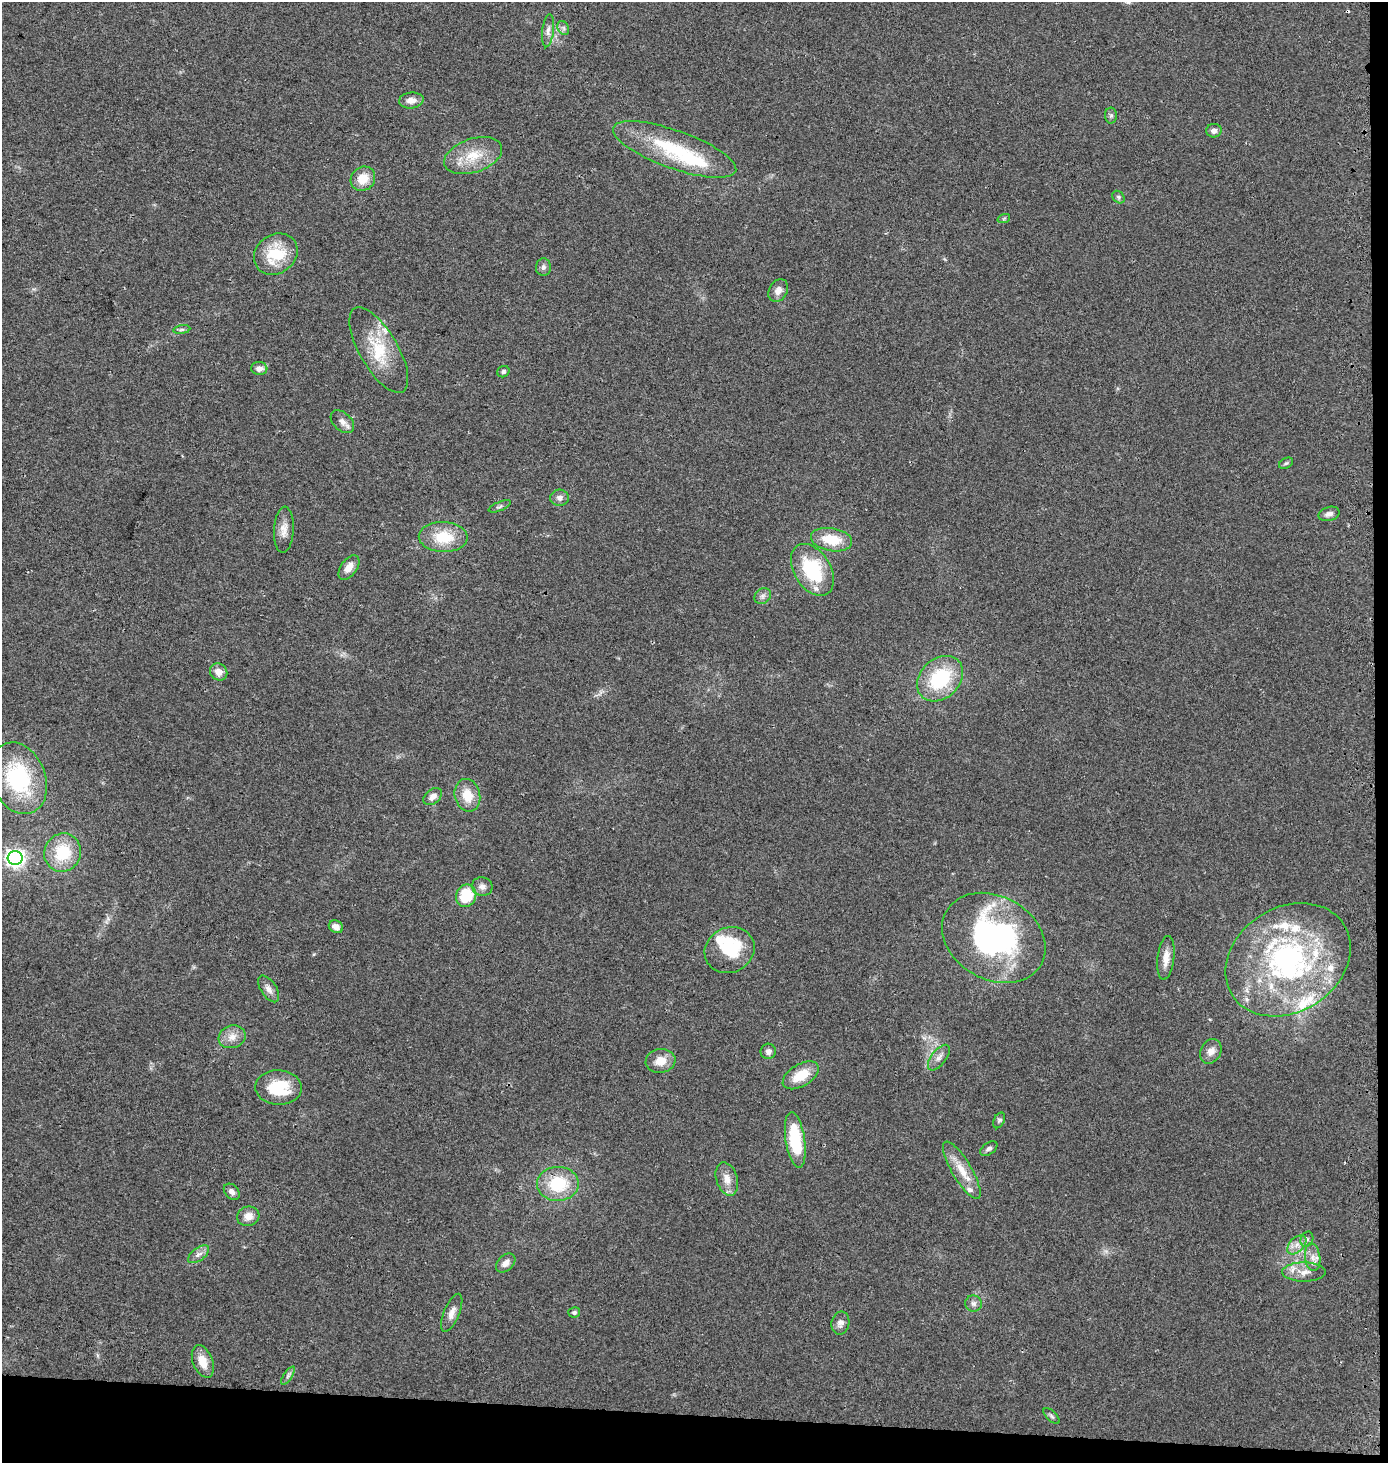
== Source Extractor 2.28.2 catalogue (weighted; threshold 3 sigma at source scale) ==
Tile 9 of 3 x 3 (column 3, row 3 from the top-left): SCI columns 3034-4419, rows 11-1471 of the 4700 x 4392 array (HDU 1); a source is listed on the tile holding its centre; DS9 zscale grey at full resolution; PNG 1390 x 1465 px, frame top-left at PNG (2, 2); each listed source drawn as its Kron ellipse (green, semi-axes under 4 px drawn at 4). Shown black and unused: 4% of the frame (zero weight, under 2 of 3 exposures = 2% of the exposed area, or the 3 px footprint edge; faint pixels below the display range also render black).
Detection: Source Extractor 2.28.2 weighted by HDU 2 'WHT'; one run over the whole footprint, this tile lists its part. Background 0.0544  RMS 0.0081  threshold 0.0365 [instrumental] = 3 sigma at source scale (4.5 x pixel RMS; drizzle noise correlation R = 1.50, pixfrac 1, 0.0396/0.0396 arcsec/px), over >= 5 px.
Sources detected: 86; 4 inside a brighter object's white glare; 1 cosmic-ray / hot-pixel residue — neither listed nor drawn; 10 inside a brighter listed object's ellipse — not listed separately; the other 71 listed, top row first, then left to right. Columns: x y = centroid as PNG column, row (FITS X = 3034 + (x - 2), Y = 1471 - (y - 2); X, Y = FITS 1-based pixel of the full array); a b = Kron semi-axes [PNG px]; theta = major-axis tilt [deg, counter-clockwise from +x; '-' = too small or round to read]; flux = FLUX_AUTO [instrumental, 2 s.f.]
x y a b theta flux
563 28 7 5 -62 2.2
548 31 17 6 83 4.5
411 100 12 8 5 6.3
1111 115 8 6 89 2.1
1214 131 8 7 - 3.6
675 149 65 19 -20 64
473 156 30 16 19 24
363 179 13 11 44 14
1118 197 7 5 -47 1.6
1004 218 6 4 20 1.1
276 254 23 19 36 35
543 267 9 7 90 2.8
778 291 12 9 61 5.8
182 330 8 4 9 1.8
379 350 48 19 -60 37
259 369 8 6 -3 5.2
503 372 6 5 - 2.1
342 422 14 9 -43 5.2
1286 463 7 5 29 1.5
560 498 9 8 - 3.5
500 506 12 4 22 2
1329 514 11 7 15 3.4
284 530 23 10 87 8.2
443 537 24 15 -2 28
831 540 21 11 -10 24
349 567 14 8 54 7.9
812 570 28 18 -58 57
763 596 9 7 38 2.9
219 672 9 8 - 6.9
940 679 25 19 43 56
19 778 37 27 -69 86
467 795 16 12 -77 16
433 797 10 7 40 5.2
63 853 19 18 - 35
15 858 7 7 - 340
482 887 10 9 - 4.6
466 896 11 10 - 31
336 927 7 6 - 6
994 938 54 41 -29 190
730 950 25 22 25 38
1166 958 22 8 83 9.3
1288 960 66 52 33 190
269 989 15 7 -56 5.1
232 1037 14 11 18 8.2
768 1051 8 7 - 3.6
1211 1051 13 10 60 6.4
939 1058 15 7 53 5.1
660 1061 15 12 9 12
801 1075 20 11 31 19
279 1087 23 17 -3 34
999 1120 8 5 63 1.8
795 1140 28 9 -81 44
989 1149 10 5 34 2.8
962 1170 33 10 -59 16
727 1179 17 10 -73 8.9
558 1184 21 17 2 39
232 1192 9 6 -47 3.8
248 1216 11 9 16 7.7
1307 1239 8 6 65 2.1
1297 1245 11 7 45 5.6
199 1254 12 6 37 4
1313 1257 14 7 -82 6.1
506 1263 11 7 42 5
1304 1272 22 9 0 8.8
973 1304 8 8 - 3.2
574 1312 6 5 - 1.9
452 1313 20 7 67 6.4
840 1323 11 9 78 4.9
203 1361 17 10 -69 12
288 1376 10 4 56 2.1
1051 1416 10 5 -44 1.9